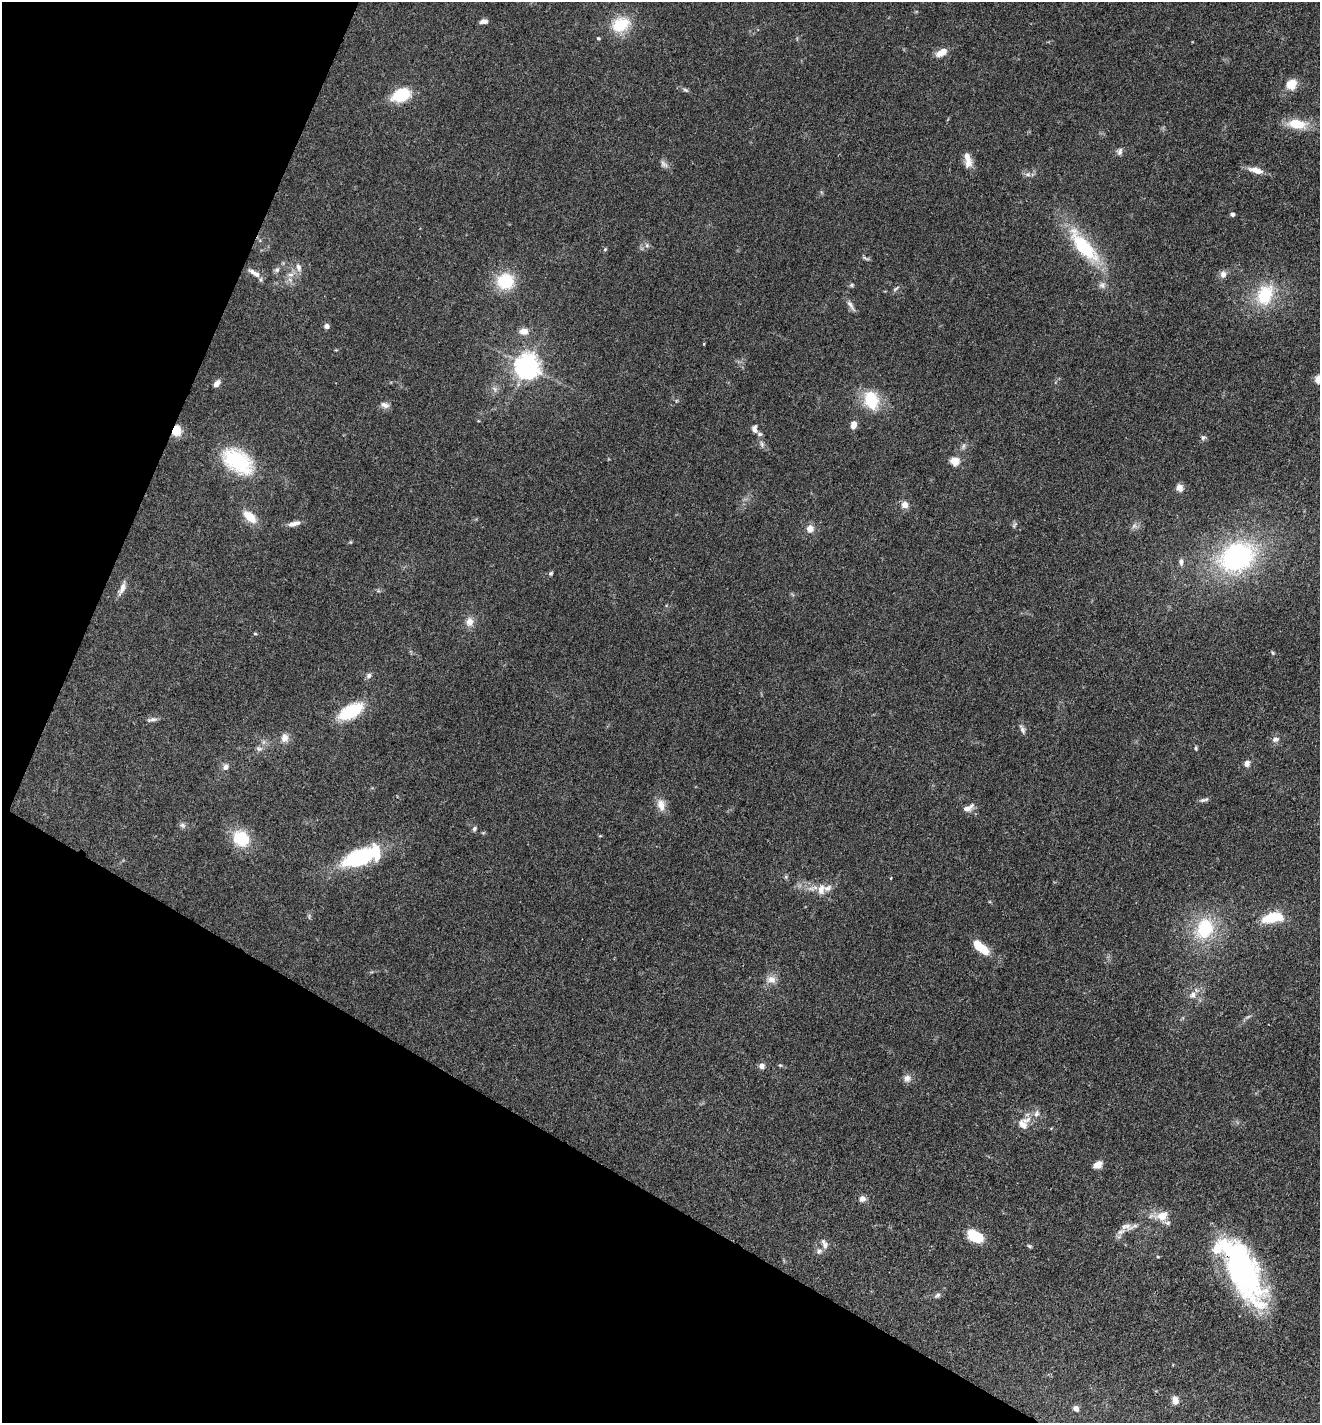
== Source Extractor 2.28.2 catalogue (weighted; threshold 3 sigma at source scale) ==
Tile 9 of 4 x 4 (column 1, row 3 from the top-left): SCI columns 280-1597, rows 1423-2843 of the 5695 x 5686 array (HDU 1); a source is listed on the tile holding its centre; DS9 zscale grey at full resolution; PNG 1322 x 1425 px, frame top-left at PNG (2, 2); no overlay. Shown black and unused: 25% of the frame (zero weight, under 3 of 4 exposures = <1% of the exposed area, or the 3 px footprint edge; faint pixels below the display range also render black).
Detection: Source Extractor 2.28.2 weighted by HDU 2 'WHT'; one run over the whole footprint, this tile lists its part. Background 0.0839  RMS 0.0064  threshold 0.0286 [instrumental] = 3 sigma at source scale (4.5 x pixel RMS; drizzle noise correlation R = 1.50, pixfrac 1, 0.05/0.05 arcsec/px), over >= 5 px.
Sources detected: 110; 1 too faint to see at this stretch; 4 inside a brighter object's white glare — not listed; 7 inside a brighter listed object's ellipse — not listed separately; the other 98 listed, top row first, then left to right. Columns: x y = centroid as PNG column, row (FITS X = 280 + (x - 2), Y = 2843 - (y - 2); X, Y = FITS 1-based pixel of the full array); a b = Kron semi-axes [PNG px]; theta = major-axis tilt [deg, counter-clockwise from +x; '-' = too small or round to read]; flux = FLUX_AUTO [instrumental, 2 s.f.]
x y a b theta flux
483 21 9 5 8 2.3
620 24 19 14 21 23
598 38 4 4 - 0.76
942 52 14 7 28 7.4
1291 84 11 10 - 10
685 90 8 5 -26 1.3
401 95 19 12 22 24
1297 124 24 11 -7 15
1119 152 10 7 77 2.2
968 160 19 8 -78 7.5
664 164 13 7 -51 2.7
1256 170 17 7 -15 6.7
1028 174 9 6 5 2.1
1232 214 4 4 - 1.9
647 245 6 6 - 1.6
1084 247 50 16 -50 46
605 249 5 5 - 0.83
866 258 11 2 -18 1.1
298 267 13 7 -73 3.4
277 270 8 6 36 1.9
254 273 19 7 -30 4.5
291 274 9 6 5 2.9
1223 274 10 8 86 3.1
505 281 14 13 - 31
852 285 6 5 - 1
1102 285 10 9 - 2.9
896 288 10 4 37 1.3
1265 295 28 21 64 30
851 305 18 5 -57 3
326 326 4 4 - 3.7
524 331 10 8 0 4.9
704 344 4 3 - 0.56
527 366 8 7 - 560
1319 380 5 5 - 25
217 384 9 6 46 3.3
495 389 9 6 -59 2.3
871 400 18 13 -70 27
384 405 12 7 -16 2.9
853 425 10 7 76 4.2
755 429 11 7 -88 3.1
177 431 12 10 76 8.8
1203 437 7 6 - 1.5
762 444 9 5 -77 1.9
963 446 8 6 69 1.7
238 461 35 20 -36 51
955 461 13 11 0 5.6
1179 488 8 7 - 4
905 504 8 7 - 4.5
250 517 16 9 -42 12
293 524 16 6 14 4.1
1014 525 9 5 50 1.2
810 529 8 8 - 5.1
1237 557 42 32 29 100
1181 562 9 7 87 2.5
551 573 6 5 - 1
122 588 19 7 67 4.4
470 622 13 10 80 4.9
255 634 5 3 - 0.63
1272 653 6 4 -56 0.93
369 676 8 7 - 2
350 711 26 12 28 33
152 719 14 6 8 2.3
1022 729 14 5 -64 2.3
284 738 10 9 - 4.3
1275 739 8 7 - 2.8
1196 748 6 4 -80 0.95
259 749 10 6 0 2
1247 763 8 7 - 2.8
225 767 9 7 56 2.7
1204 800 13 5 16 1.8
661 805 16 10 -76 6.2
968 808 15 7 27 4.1
182 825 9 6 -21 1.9
474 829 7 5 60 1.5
241 838 16 14 -46 26
359 857 33 15 21 64
786 877 6 5 - 0.94
821 889 16 11 79 6.5
1273 918 22 10 9 23
1205 928 23 18 71 35
978 946 18 9 -31 12
771 980 13 10 -15 5.1
1193 994 10 8 47 3.5
762 1066 6 6 - 3.2
907 1078 11 10 - 3.5
1024 1123 20 14 51 8.8
1098 1165 10 7 27 5.3
862 1199 8 8 - 3
1162 1216 14 8 6 12
1134 1226 19 5 29 3.3
975 1236 19 12 -30 16
824 1244 14 7 -67 3.5
1029 1246 7 4 -27 1
819 1251 9 6 29 2.1
1241 1268 72 28 -62 150
937 1295 9 6 40 1.8
1175 1400 8 7 - 4.9
1076 1408 5 4 - 4.9
Overlapping masked pixels (flux is a lower limit): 2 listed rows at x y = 177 431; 1241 1268
Isophote crosses this tile's border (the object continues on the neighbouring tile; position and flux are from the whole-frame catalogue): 2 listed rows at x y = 1297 124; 1319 380